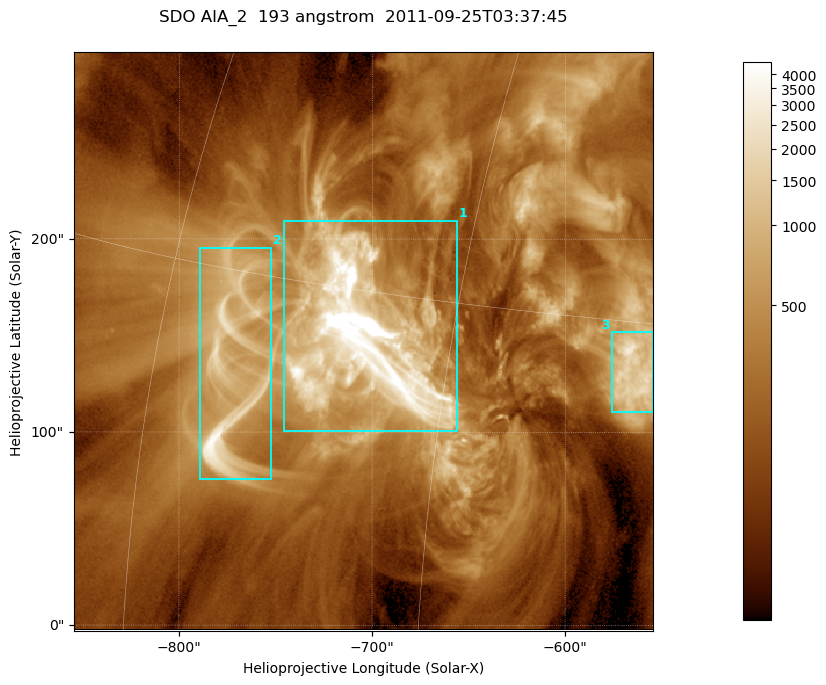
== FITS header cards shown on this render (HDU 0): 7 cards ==
TELESCOP= 'SDO     '           /
INSTRUME= 'AIA_2   '           /
WAVELNTH=                  193 /
WAVEUNIT= 'angstrom'           /
DATE-OBS= '2011-09-25T03:37:45.64' /
CTYPE1  = 'HPLN-TAN'           /
CTYPE2  = 'HPLT-TAN'           /

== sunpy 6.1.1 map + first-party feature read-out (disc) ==
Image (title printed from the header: SDO AIA_2  193 angstrom  2011-09-25T03:37:45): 499 x 499 px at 0.601 arcsec/px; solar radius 957 arcsec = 1592 px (partial field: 3.1% of the solar disc is inside the frame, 100% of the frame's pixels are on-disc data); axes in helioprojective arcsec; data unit not stated in the header (colour bar unlabelled)
Orientation: roll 0.0577 deg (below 1 deg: not rotated)
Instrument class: DISC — disc imager (sunpy class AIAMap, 193 A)
Bright regions (active regions / flare kernels): reference = the on-disc median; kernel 5 px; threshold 5 sigma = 775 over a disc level ~230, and >= 1.15x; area >= 249 px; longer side >= 6 px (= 3.6 arcsec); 3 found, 3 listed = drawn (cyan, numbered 1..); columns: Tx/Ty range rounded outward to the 2 arcsec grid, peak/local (2 s.f.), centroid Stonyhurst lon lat
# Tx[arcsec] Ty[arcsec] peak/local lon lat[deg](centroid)
1 -746..-656 100..210 94 -49 +13
2 -790..-752 76..196 17 -56 +12
3 -576..-554 110..152 12 -37 +13